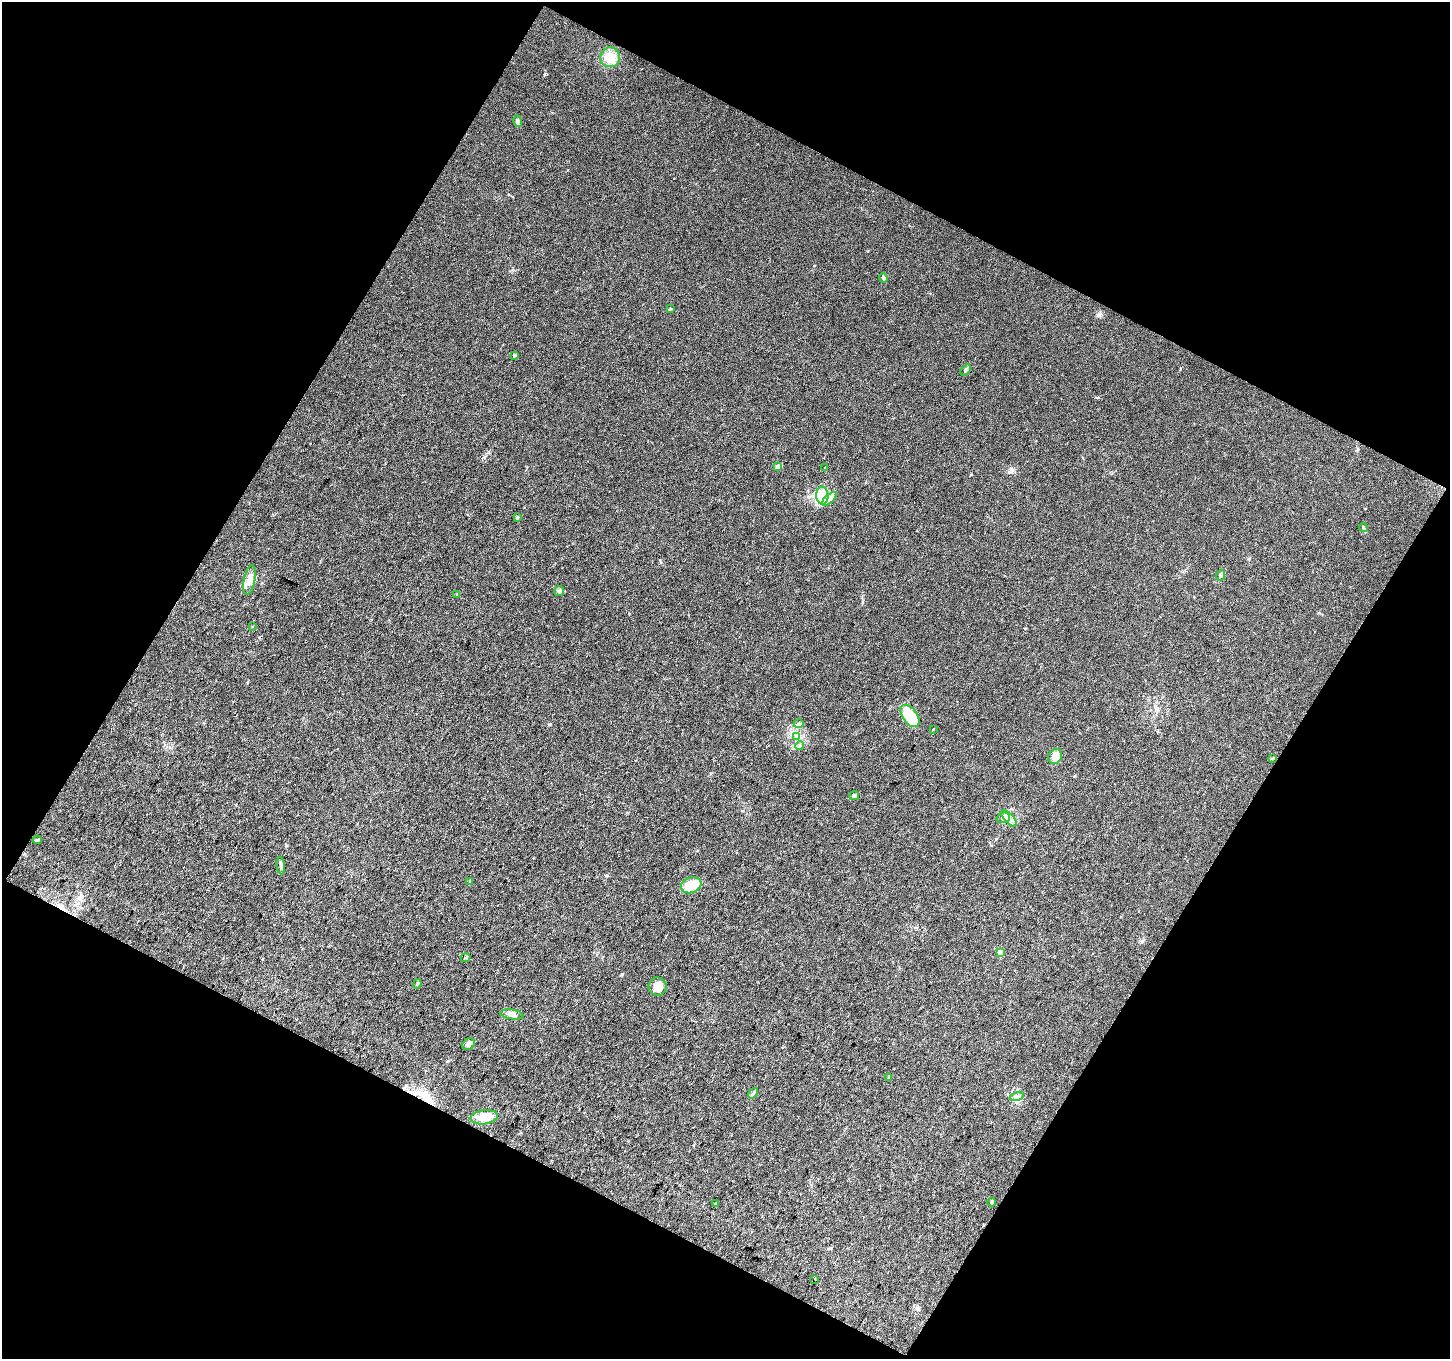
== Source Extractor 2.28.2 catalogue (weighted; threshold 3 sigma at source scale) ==
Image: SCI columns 2-2897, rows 121-2834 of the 2898 x 2936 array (HDU 1 of 3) = the unmasked area's bounding box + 8 px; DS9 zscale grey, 2 x 2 block average (1 PNG px = mean of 2 x 2 image px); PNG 1452 x 1361 px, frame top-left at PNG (2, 2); each listed source drawn as its Kron ellipse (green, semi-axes under 4 px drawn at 4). Shown black and unused: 47% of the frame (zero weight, under 3 of 4 exposures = <1% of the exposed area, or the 3 px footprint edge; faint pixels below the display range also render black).
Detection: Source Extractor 2.28.2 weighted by HDU 2 'WHT'. Background 0.019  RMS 0.0043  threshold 0.0191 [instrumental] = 3 sigma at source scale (4.5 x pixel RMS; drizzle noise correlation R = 1.50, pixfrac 1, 0.0396/0.0396 arcsec/px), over >= 5 px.
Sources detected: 46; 2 inside a brighter listed object's ellipse — not listed separately; the other 44 listed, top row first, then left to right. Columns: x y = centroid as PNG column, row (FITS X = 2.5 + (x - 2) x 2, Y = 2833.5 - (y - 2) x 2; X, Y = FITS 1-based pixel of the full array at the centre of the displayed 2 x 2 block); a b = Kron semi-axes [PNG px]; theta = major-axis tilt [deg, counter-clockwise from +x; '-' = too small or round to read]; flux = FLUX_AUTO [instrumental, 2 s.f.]
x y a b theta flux
610 57 10 10 - 15
518 121 6 4 -79 2.7
883 278 4 3 - 1.7
671 309 3 2 - 0.79
514 355 3 3 - 1.4
965 370 6 4 49 2
778 467 3 2 - 10
825 468 3 2 - 0.7
822 496 9 6 -88 8.3
829 499 9 4 42 4.1
518 517 3 2 - 0.83
1363 528 4 3 - 1.4
1221 575 5 3 - 2.2
249 580 15 5 79 7.3
559 591 5 4 - 2.1
457 594 3 2 - 0.69
252 627 3 2 - 0.59
910 716 12 7 -55 32
799 724 5 4 - 2.1
933 729 3 2 - 0.57
797 736 3 2 - 1.3
800 746 5 4 - 1.6
1055 756 8 6 56 9.4
1272 758 3 2 - 0.71
854 796 5 4 - 1.8
1003 818 7 5 19 3.5
1009 818 10 4 -48 4.7
37 840 5 4 - 1.5
281 866 9 3 -82 2.7
470 882 4 3 - 1.1
691 885 10 8 20 20
1000 953 3 2 - 20
466 958 5 3 - 1.2
417 984 5 2 - 1.1
657 986 9 9 - 10
512 1014 11 5 -9 5.1
469 1044 6 5 - 3.1
889 1077 3 3 - 0.86
753 1093 6 3 53 1.8
1017 1097 7 3 12 2.2
484 1117 14 7 8 16
992 1202 4 3 - 1.9
715 1203 3 2 - 0.82
814 1279 2 2 - 2
Diffuse or blended objects may show on this block-average render without a row.